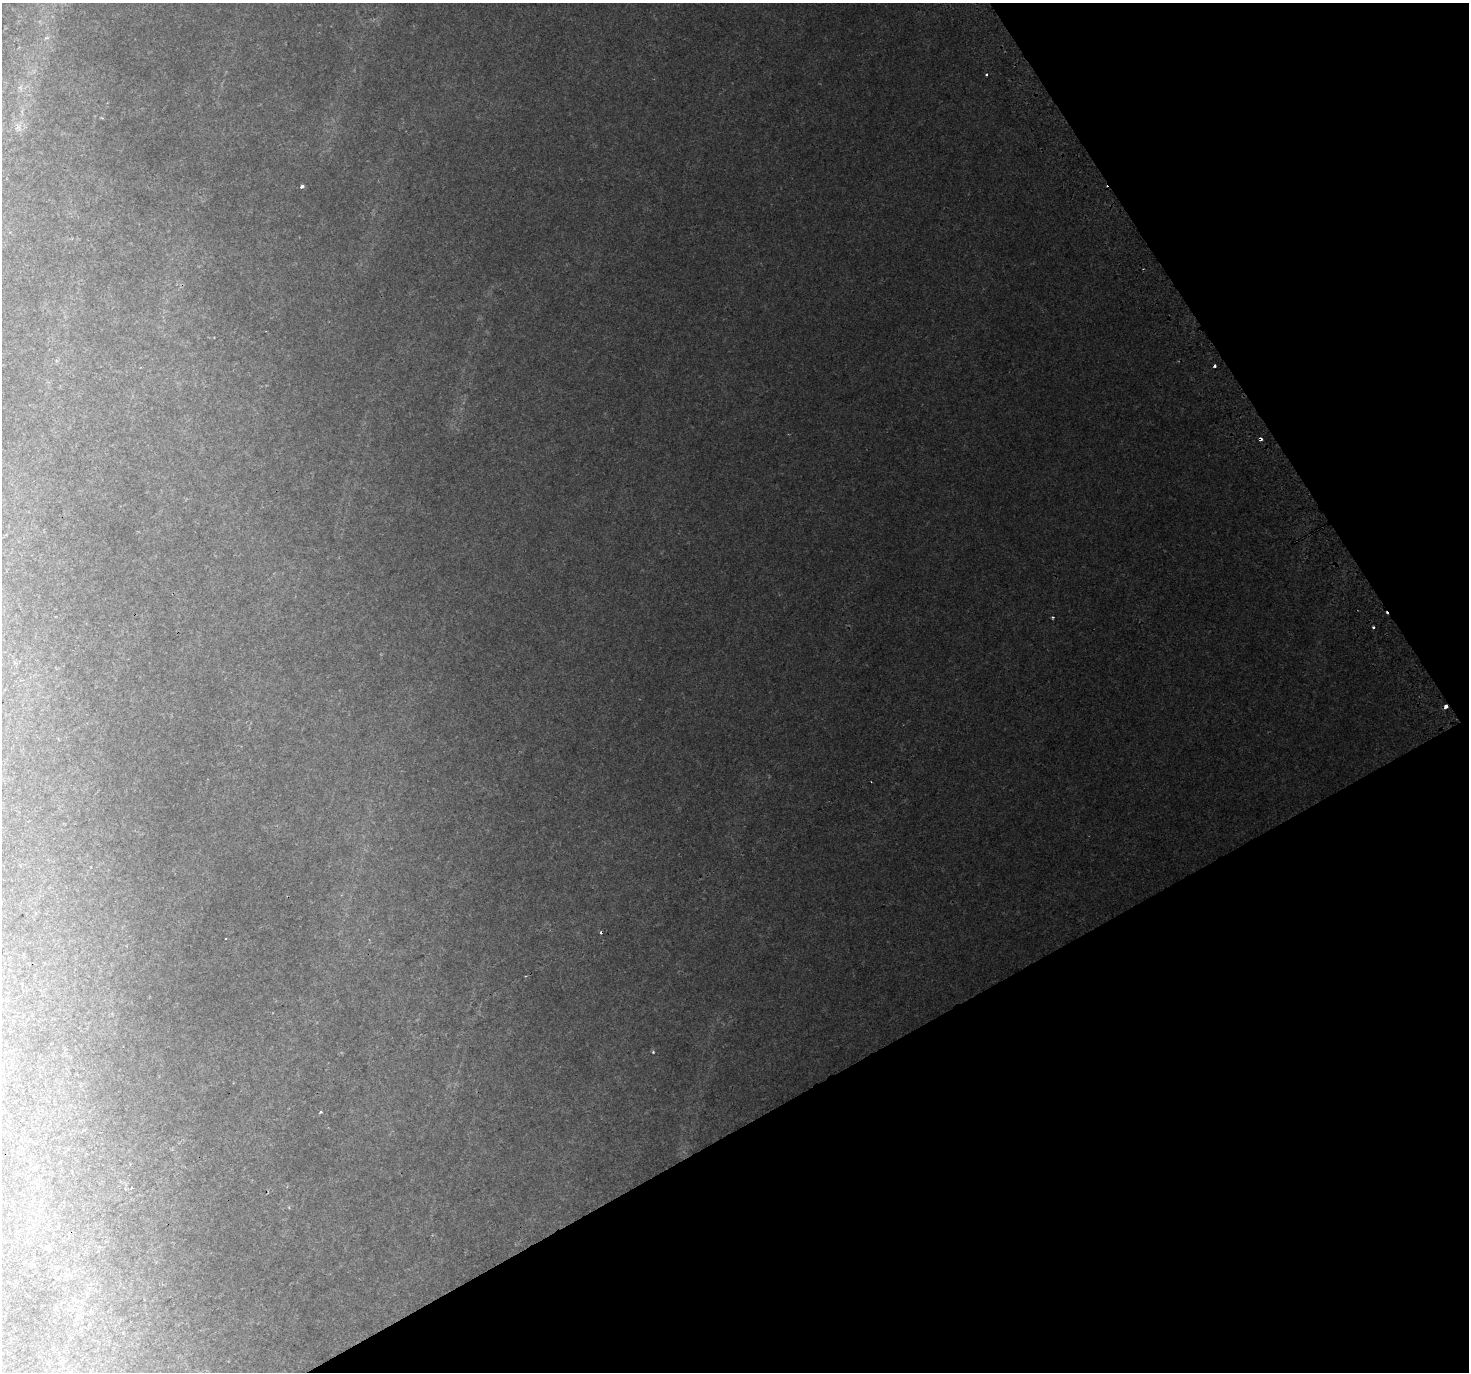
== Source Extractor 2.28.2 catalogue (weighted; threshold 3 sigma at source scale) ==
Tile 12 of 4 x 4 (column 4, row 3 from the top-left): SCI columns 4441-5907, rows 1569-2938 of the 5943 x 5816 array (HDU 1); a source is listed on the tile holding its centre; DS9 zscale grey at full resolution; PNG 1471 x 1374 px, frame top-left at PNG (2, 3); no overlay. Shown black and unused: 28% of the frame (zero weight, under 2 of 3 exposures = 3% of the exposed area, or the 3 px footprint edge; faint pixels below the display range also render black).
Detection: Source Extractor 2.28.2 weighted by HDU 2 'WHT'; one run over the whole footprint, this tile lists its part. Background 0.118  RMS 0.012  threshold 0.0542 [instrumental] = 3 sigma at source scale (4.5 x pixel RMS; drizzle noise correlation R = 1.50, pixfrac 1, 0.0396/0.0396 arcsec/px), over >= 5 px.
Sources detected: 13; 3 cosmic-ray / hot-pixel residue — not listed; the other 10 listed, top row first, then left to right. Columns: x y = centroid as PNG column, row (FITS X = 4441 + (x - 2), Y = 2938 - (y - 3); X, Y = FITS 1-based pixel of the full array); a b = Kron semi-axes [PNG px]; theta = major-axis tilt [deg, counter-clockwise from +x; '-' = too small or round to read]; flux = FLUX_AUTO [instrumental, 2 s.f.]
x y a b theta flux
46 38 6 4 18 2.1
986 74 3 2 - 1.7
302 186 4 3 - 4.1
1052 617 3 3 - 1.3
1373 627 3 3 - 2.9
1446 706 4 3 - 6.4
653 1052 3 3 - 1.1
320 1112 3 3 - 2.7
131 1188 2 2 - 0.93
48 1248 7 5 -21 2.6
Overlapping masked pixels (flux is a lower limit): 1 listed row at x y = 1446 706